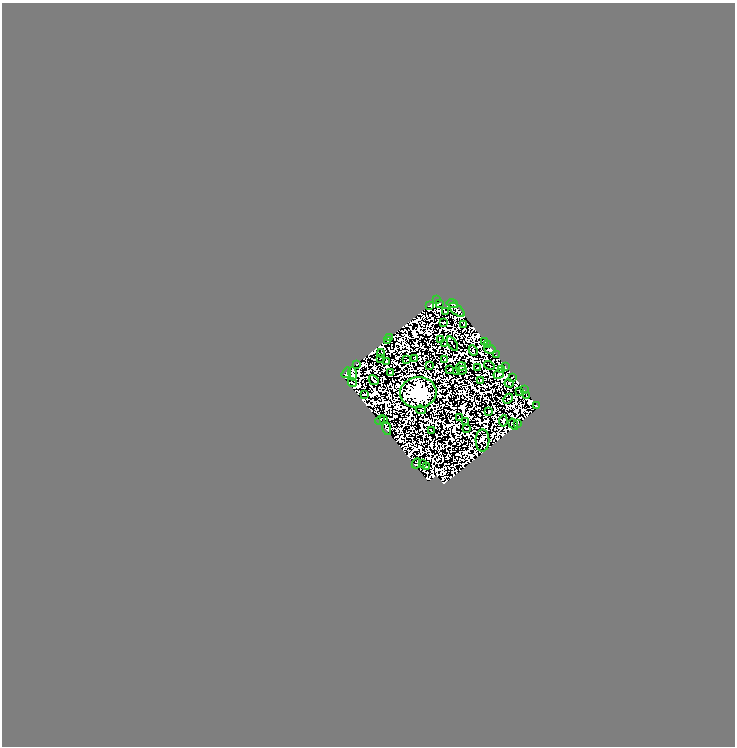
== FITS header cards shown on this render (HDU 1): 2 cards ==
NAXIS1  =                  733
NAXIS2  =                  744

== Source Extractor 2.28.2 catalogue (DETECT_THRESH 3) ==
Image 733 x 744 px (HDU 1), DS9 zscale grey, 1 PNG px = 1 image px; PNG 737 x 748 px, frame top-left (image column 1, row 744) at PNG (2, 3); each listed source drawn as its Kron ellipse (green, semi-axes under 4 px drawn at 4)
Background 0.133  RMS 4.6e-05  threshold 1.37e-04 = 3 sigma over >= 5 px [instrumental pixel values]
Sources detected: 158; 92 with non-positive FLUX_AUTO (blend fragments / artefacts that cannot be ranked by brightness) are neither listed nor drawn; the other 66 listed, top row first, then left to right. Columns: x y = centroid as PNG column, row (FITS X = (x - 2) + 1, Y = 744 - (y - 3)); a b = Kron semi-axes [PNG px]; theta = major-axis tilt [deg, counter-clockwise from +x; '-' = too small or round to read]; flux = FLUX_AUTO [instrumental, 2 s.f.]
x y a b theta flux
436 300 2 2 - 0.95
440 303 3 2 - 0.79
452 304 6 3 -16 2.6
429 306 3 2 - 1.1
457 310 9 5 -42 3
445 312 2 2 - 2.2
443 323 3 2 - 0.58
464 324 3 2 - 0.8
389 338 3 2 - 0.05
387 340 4 2 - 1.1
441 340 4 3 - 0.19
484 341 3 2 - 2.7
444 344 3 2 - 1.5
452 344 8 2 -58 0.24
487 344 3 2 - 1.3
490 349 6 3 -6 3.2
473 350 5 3 - 1
381 353 4 3 - 0.57
496 355 3 2 - 0.6
380 358 3 2 - 0.53
414 358 2 2 - 1.4
445 359 3 2 - 1.1
406 360 2 2 - 1.1
386 361 3 2 - 1.4
356 364 3 2 - 1.8
489 365 5 2 - 0.038
430 366 3 2 - 0.51
461 367 5 2 - 0.41
505 367 3 2 - 1.3
478 368 3 2 - 1
450 369 3 2 - 2.2
462 370 4 2 - 0.25
502 370 4 2 - 0.12
456 371 3 2 - 1.2
346 373 6 3 57 3
390 373 3 2 - 1.4
353 374 7 3 -80 5
499 374 5 3 - 4.3
512 377 4 2 - 0.86
374 380 5 4 - 0.099
481 380 3 2 - 0.94
352 383 4 2 - 0.41
509 383 4 3 - 1.3
524 390 2 2 - 0.4
520 391 4 2 - 2.7
418 392 18 15 4 1800
364 394 3 2 - 4.4
527 396 4 2 - 0.76
508 399 6 3 46 0.32
537 406 3 2 - 0.5
421 410 5 2 - 1.4
489 412 4 2 - 0.84
459 418 2 2 - 1.2
384 419 3 3 - 1.3
380 420 5 2 - 2.6
503 421 5 3 - 0.67
466 422 3 2 - 1.2
517 423 3 2 - 0.58
513 424 6 3 -56 0.59
466 428 3 2 - 0.45
387 429 6 4 -79 4.5
431 430 4 2 - 1.5
482 440 11 7 -90 10
416 463 5 3 - 0.94
423 464 3 2 - 1.4
426 466 3 2 - 1.6
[92 non-positive-flux detections neither listed nor drawn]